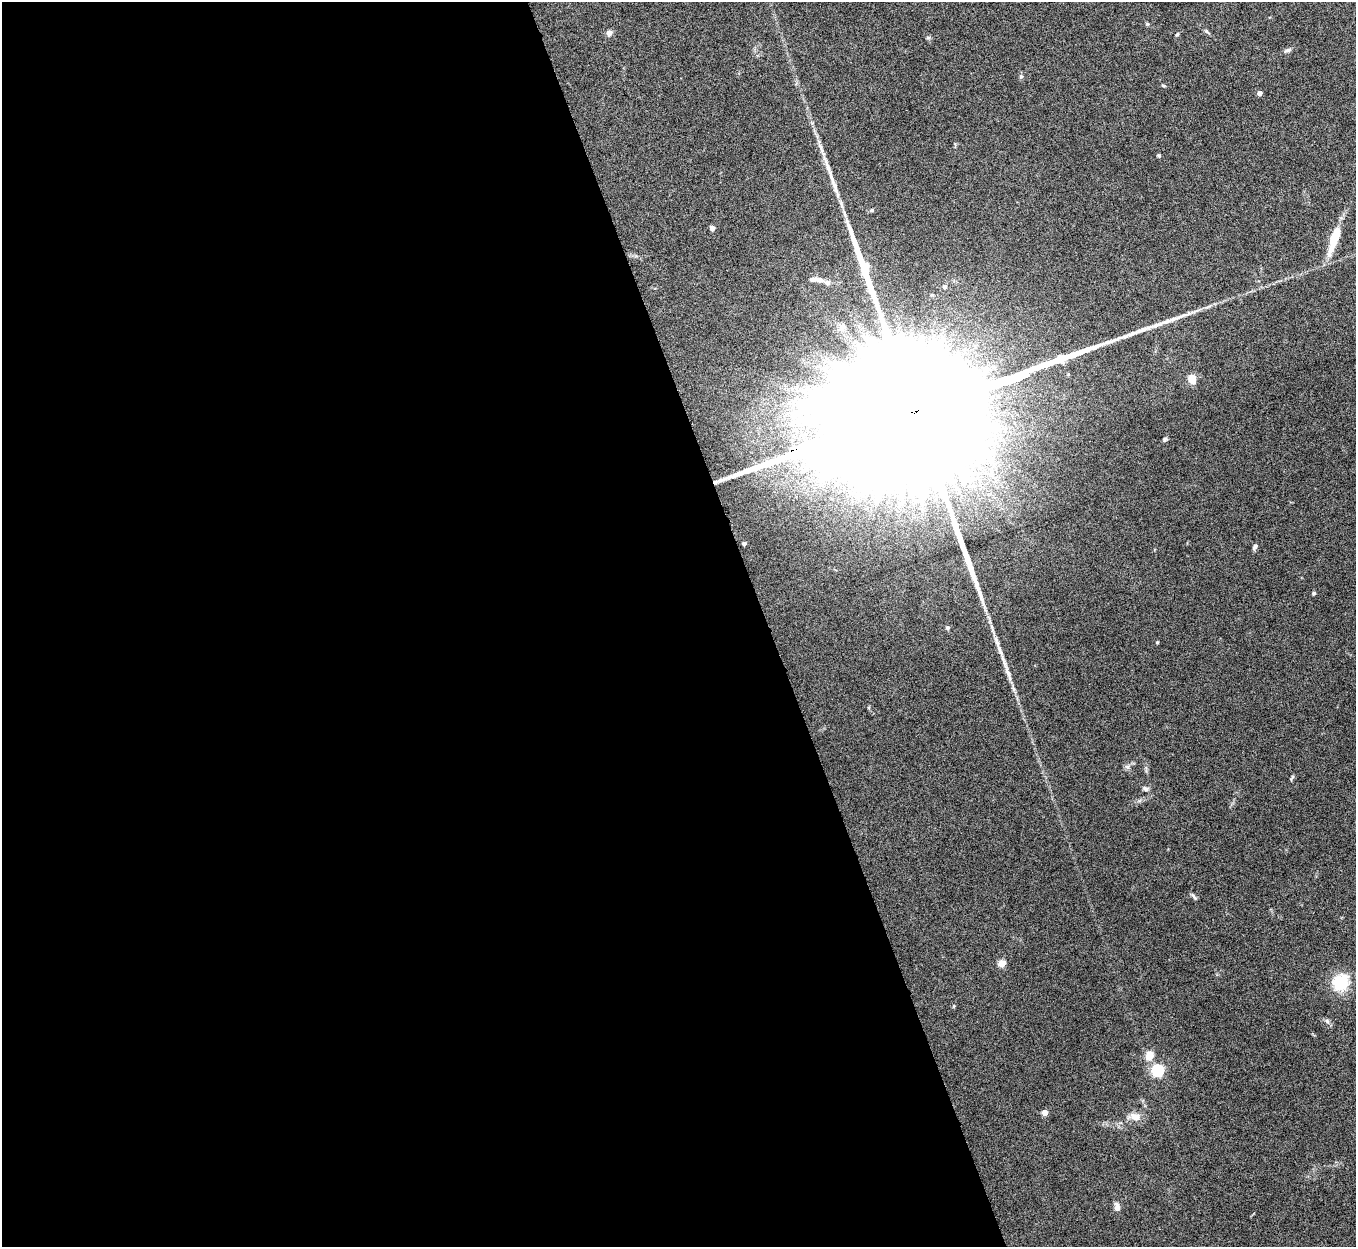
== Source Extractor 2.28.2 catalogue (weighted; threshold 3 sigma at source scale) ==
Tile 9 of 4 x 4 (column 1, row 3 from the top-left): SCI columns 2-1355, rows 1394-2638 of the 5423 x 5406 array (HDU 1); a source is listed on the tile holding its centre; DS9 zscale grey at full resolution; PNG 1358 x 1249 px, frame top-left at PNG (2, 2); no overlay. Shown black and unused: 57% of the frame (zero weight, under 5 of 10 exposures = <1% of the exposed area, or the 3 px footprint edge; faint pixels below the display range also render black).
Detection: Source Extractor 2.28.2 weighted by HDU 2 'WHT'; one run over the whole footprint, this tile lists its part. Background 0.147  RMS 0.0057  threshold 0.0234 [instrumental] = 3 sigma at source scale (4.09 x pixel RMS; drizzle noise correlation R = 1.36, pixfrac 0.8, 0.05/0.05 arcsec/px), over >= 5 px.
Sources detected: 41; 2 inside a brighter object's white glare — not listed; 2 inside a brighter listed object's ellipse — not listed separately; the other 37 listed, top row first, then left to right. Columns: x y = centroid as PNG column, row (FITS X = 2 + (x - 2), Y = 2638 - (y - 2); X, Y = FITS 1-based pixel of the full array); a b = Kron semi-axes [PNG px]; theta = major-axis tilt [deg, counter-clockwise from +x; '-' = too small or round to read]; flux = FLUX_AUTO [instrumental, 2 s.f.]
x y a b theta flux
1207 31 8 5 -45 0.99
609 33 4 4 - 5.5
1177 34 6 3 45 0.58
1288 50 10 5 13 1.5
1021 76 5 5 - 0.8
1163 86 6 3 -8 0.64
1259 93 4 4 - 3.3
1159 155 5 4 - 0.64
835 187 44 6 -71 9.3
871 210 6 4 27 0.89
712 228 4 4 - 3.6
1334 239 38 10 72 14
827 283 17 7 -23 2.9
944 287 4 4 - 1.6
842 327 8 8 - 2.5
1192 379 8 7 - 6.2
917 410 167 25 18 160000
1165 439 6 5 - 0.88
744 544 4 3 - 1.6
1255 547 8 5 62 1.4
1314 593 4 4 - 0.83
947 628 5 4 - 1.3
1157 642 4 3 - 0.5
1000 651 22 6 -68 4.6
1007 672 19 6 -69 3.9
1292 778 11 3 64 0.75
1146 789 8 5 -10 1.3
1194 897 11 4 -53 1.2
1002 963 5 5 - 12
1341 982 22 19 44 18
954 1006 5 4 - 0.6
1327 1021 8 5 -46 1.2
1149 1056 9 7 55 7
1158 1070 5 5 - 69
1044 1113 4 4 - 4.8
1135 1117 13 9 -14 5.2
1117 1207 10 6 -76 3
Overlapping masked pixels (flux is a lower limit): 1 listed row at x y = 917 410
Unlisted compact peaks at least as high as the median listed source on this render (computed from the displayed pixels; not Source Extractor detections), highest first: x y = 1147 24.